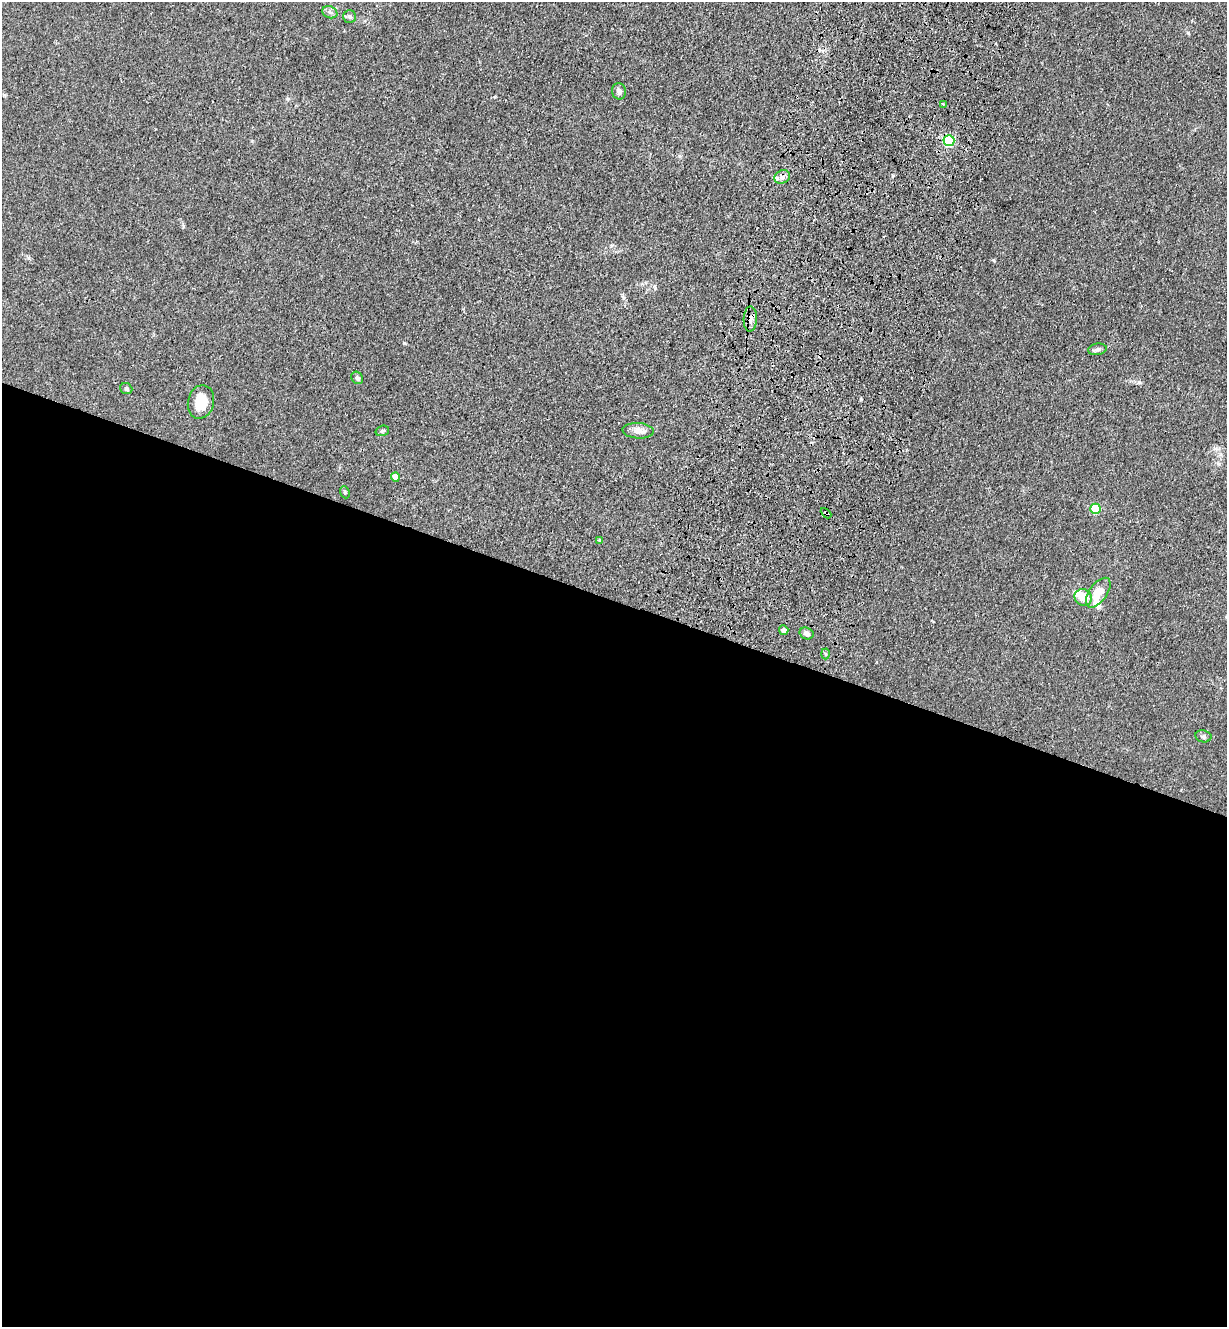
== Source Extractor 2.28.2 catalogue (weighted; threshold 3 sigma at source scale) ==
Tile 14 of 4 x 4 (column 2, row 4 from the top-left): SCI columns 1455-2679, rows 33-1357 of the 5485 x 5364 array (HDU 1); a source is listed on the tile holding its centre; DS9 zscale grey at full resolution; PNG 1229 x 1329 px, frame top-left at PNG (2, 2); each listed source drawn as its Kron ellipse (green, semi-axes under 4 px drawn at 4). Shown black and unused: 55% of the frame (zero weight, under 3 of 4 exposures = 5% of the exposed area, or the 3 px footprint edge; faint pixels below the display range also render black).
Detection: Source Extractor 2.28.2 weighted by HDU 2 'WHT'; one run over the whole footprint, this tile lists its part. Background 0.0365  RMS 0.0045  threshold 0.0201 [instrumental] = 3 sigma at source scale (4.5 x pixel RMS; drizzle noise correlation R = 1.50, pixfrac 1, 0.05/0.05 arcsec/px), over >= 5 px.
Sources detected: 26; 1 inside a brighter object's white glare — neither listed nor drawn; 1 inside a brighter listed object's ellipse — not listed separately; the other 24 listed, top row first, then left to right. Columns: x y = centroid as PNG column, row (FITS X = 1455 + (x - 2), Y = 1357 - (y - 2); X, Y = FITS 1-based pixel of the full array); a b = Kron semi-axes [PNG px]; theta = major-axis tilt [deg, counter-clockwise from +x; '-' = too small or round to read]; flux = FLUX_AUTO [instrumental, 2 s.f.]
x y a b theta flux
330 12 8 6 -23 1.2
349 17 6 6 - 1
619 91 8 7 - 1.7
943 104 3 3 - 0.58
949 141 5 5 - 52
782 177 8 6 28 2
750 319 12 6 87 2.4
1097 349 9 5 10 1.1
357 378 7 5 -51 1.1
126 389 6 5 - 1.1
201 402 17 13 76 10
382 431 7 5 16 0.76
638 431 16 7 -3 3.3
395 477 5 4 - 5.9
345 492 6 4 -68 0.7
1095 509 5 5 - 19
826 513 6 3 -45 0.65
599 540 4 3 - 0.81
1098 593 17 9 54 7.9
1083 597 9 8 - 7.5
784 630 5 4 - 1.5
807 633 7 6 - 1.7
825 654 5 3 - 0.56
1203 736 8 6 -12 0.99
Overlapping masked pixels (flux is a lower limit): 2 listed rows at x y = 750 319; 826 513
Unlisted compact peaks at least as high as the median listed source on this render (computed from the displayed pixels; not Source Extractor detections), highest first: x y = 404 343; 993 260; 1188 33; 1139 382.